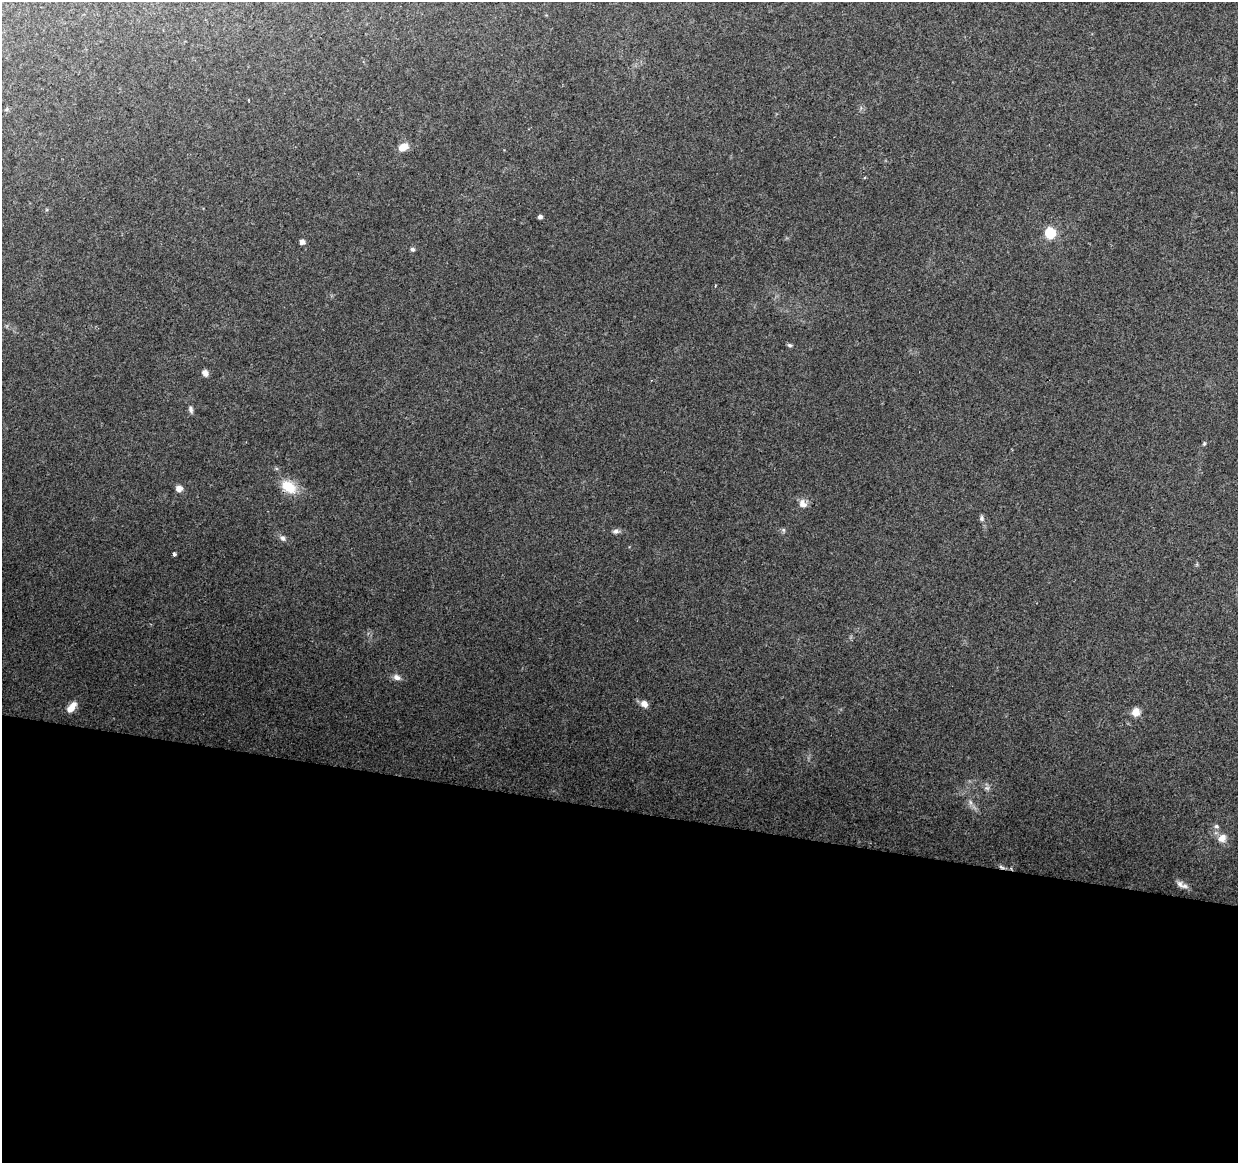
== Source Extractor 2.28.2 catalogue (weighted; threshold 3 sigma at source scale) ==
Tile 14 of 4 x 4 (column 2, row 4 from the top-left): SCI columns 1237-2472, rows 225-1385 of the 4952 x 5152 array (HDU 1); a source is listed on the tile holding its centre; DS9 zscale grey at full resolution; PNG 1240 x 1165 px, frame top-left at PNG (2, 2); no overlay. Shown black and unused: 30% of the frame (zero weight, under 2 of 3 exposures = <1% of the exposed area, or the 3 px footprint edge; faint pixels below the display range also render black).
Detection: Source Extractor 2.28.2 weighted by HDU 2 'WHT'; one run over the whole footprint, this tile lists its part. Background 0.153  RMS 0.0099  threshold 0.0447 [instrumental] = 3 sigma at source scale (4.5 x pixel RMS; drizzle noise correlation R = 1.50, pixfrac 1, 0.0396/0.0396 arcsec/px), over >= 5 px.
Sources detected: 28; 1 inside a brighter listed object's ellipse — not listed separately; the other 27 listed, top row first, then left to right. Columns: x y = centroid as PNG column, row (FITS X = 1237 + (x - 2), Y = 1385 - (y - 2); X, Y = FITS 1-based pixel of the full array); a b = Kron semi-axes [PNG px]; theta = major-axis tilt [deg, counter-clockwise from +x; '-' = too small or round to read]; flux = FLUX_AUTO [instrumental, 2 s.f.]
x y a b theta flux
403 147 11 8 25 11
540 217 4 4 - 3.1
1050 233 6 6 - 91
302 242 5 5 - 4.6
412 249 5 4 - 2.5
789 345 7 5 -16 1.7
205 373 7 6 - 4.8
191 409 10 5 -76 2.9
1204 443 6 4 69 1.3
289 487 21 14 -34 22
179 488 8 7 - 5.1
803 504 12 10 -48 6.4
982 518 8 6 -80 2.6
783 530 6 5 - 1.7
616 531 9 6 1 3
282 538 9 6 -38 3.5
174 554 4 3 - 2.4
397 677 9 7 -20 4.7
644 704 8 6 -32 6.9
72 707 14 7 52 11
1136 712 11 10 - 7.3
987 788 9 5 -24 2.8
970 802 9 4 -71 2.6
1216 826 7 5 -14 2.3
1222 838 13 11 47 8.4
1002 867 10 4 -24 2.5
1180 884 10 7 -54 4
Overlapping masked pixels (flux is a lower limit): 1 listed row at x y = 1002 867